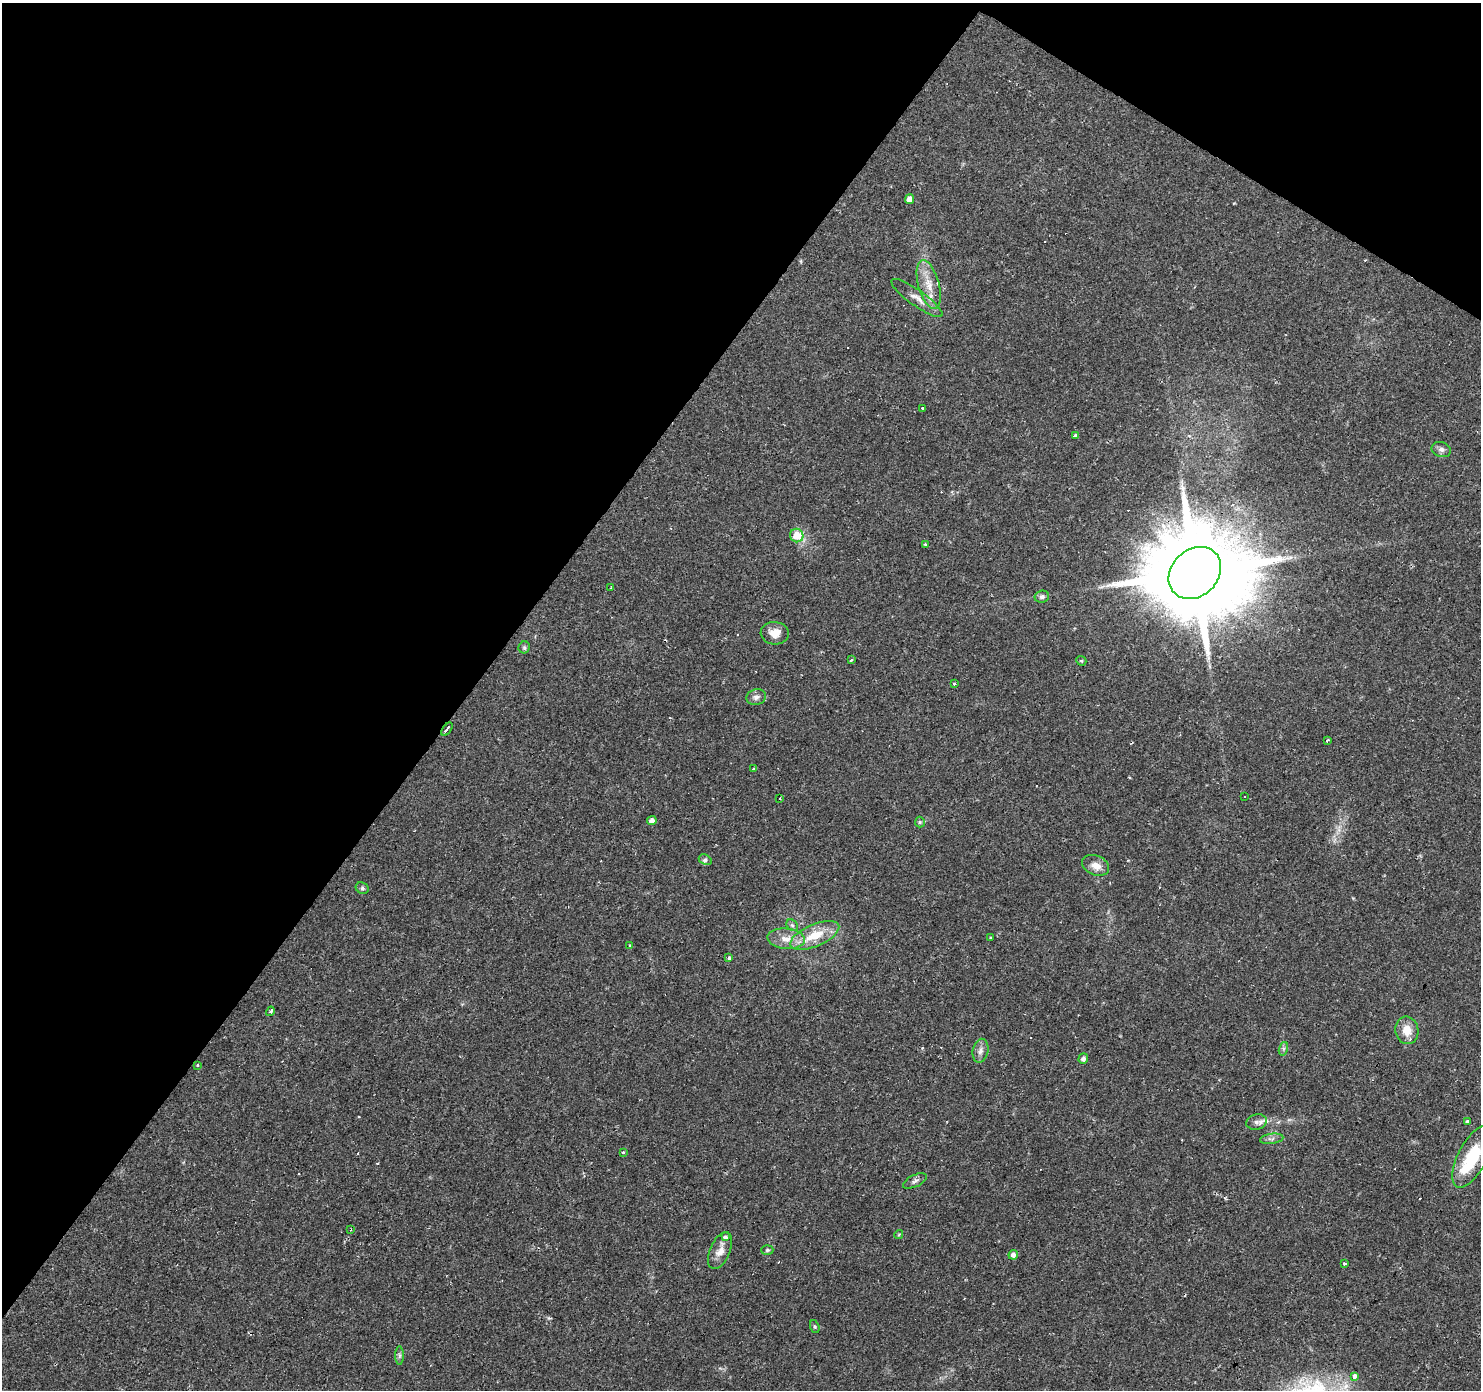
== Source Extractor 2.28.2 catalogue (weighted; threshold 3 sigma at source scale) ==
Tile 2 of 4 x 4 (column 2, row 1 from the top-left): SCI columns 1481-2959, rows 4343-5730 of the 5921 x 5977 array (HDU 1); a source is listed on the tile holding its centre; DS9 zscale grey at full resolution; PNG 1483 x 1392 px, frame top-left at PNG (2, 3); each listed source drawn as its Kron ellipse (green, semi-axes under 4 px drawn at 4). Shown black and unused: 36% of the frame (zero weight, under 2 of 3 exposures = <1% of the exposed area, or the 3 px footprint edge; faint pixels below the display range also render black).
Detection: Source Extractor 2.28.2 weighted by HDU 2 'WHT'; one run over the whole footprint, this tile lists its part. Background 0.0429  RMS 0.0034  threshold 0.0153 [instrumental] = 3 sigma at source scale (4.5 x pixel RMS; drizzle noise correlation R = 1.50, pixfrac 1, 0.0396/0.0396 arcsec/px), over >= 5 px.
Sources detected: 69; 11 cosmic-ray / hot-pixel residue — neither listed nor drawn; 3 inside a brighter listed object's ellipse — not listed separately; the other 55 listed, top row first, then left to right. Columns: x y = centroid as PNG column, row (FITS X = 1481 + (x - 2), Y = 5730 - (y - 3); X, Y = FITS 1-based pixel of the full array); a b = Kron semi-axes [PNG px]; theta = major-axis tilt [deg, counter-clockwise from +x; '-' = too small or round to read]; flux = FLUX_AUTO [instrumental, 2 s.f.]
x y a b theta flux
910 199 5 4 - 2.7
929 285 25 10 -75 5.7
917 298 31 7 -36 3.6
923 408 3 3 - 1.2
1075 436 4 3 - 9.9
1441 449 10 7 -20 1.2
797 536 7 6 - 6.8
925 544 3 3 - 0.34
1195 573 29 23 44 7700
611 588 3 2 - 0.26
1042 597 7 6 - 1
775 633 14 11 -4 3.7
524 647 6 5 - 0.66
851 660 3 3 - 1.6
1081 661 5 4 - 0.41
954 684 3 3 - 0.52
756 697 10 7 15 1.5
447 729 8 3 54 3.6
1327 740 4 2 - 0.44
753 769 3 3 - 0.43
1245 797 3 2 - 0.51
780 799 3 3 - 1.2
652 820 5 4 - 1.8
920 822 5 5 - 0.47
705 860 7 5 -26 0.79
1095 865 14 9 -23 3
362 888 7 5 -28 0.67
792 925 6 5 - 0.72
815 935 26 11 23 8.9
990 938 3 2 - 0.31
786 939 19 10 -4 4.2
630 945 4 4 - 0.37
729 958 4 4 - 0.5
270 1011 5 3 - 0.96
1407 1030 14 11 -79 4.5
1283 1049 7 4 71 0.72
980 1051 12 7 77 1.8
1083 1059 5 4 - 1.2
198 1065 3 2 - 0.6
1467 1121 3 3 - 1.2
1256 1122 10 7 11 1.6
1272 1139 12 5 8 1.1
623 1152 3 3 - 0.41
1472 1157 34 14 63 15
915 1181 13 6 26 1.2
351 1229 3 2 - 0.33
899 1235 5 4 - 0.36
725 1237 4 3 - 6.8
767 1250 6 5 - 0.55
720 1251 20 10 66 3.1
1013 1255 5 4 - 1.3
1344 1263 3 3 - 0.56
815 1327 6 4 -72 0.47
400 1355 9 4 -90 0.72
1354 1377 3 3 - 19
Overlapping masked pixels (flux is a lower limit): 2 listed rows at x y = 1195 573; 447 729
Isophote crosses this tile's border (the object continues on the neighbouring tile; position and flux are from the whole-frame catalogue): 1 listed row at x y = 1472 1157